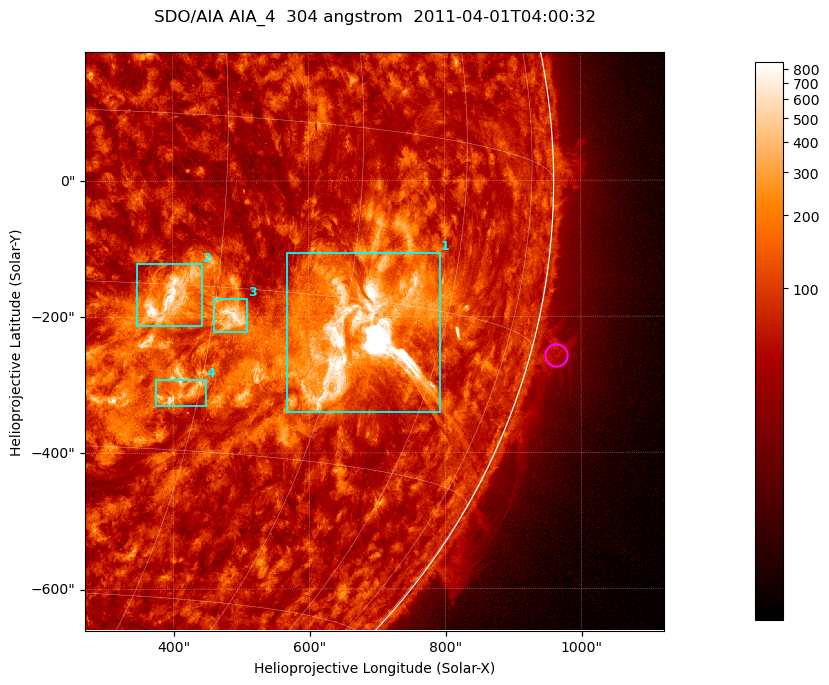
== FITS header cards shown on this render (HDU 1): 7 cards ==
TELESCOP= 'SDO/AIA '           / For AIA: SDO/AIA
INSTRUME= 'AIA_4   '           / For AIA: AIA_ATA1, AIA_ATA2, AIA_ATA3 or AIA_AT
WAVELNTH=                  304 / [angstrom] Wavelength
WAVEUNIT= 'angstrom'           / Wavelength unit: angstrom
DATE-OBS= '2011-04-01T04:00:32.123' / [ISO] Date when observation started; ISO 8
CTYPE1  = 'HPLN-TAN'           / CTYPE1; Typically HPLN
CTYPE2  = 'HPLT-TAN'           / CTYPE2; Typically HPLT

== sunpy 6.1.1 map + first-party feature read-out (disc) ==
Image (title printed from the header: SDO/AIA AIA_4  304 angstrom  2011-04-01T04:00:32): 1418 x 1418 px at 0.6 arcsec/px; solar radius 960 arcsec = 1600 px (partial field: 18% of the solar disc is inside the frame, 73% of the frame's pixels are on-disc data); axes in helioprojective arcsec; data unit not stated in the header (colour bar unlabelled)
Orientation: roll -0.132 deg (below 1 deg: not rotated)
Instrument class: DISC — disc imager (sunpy class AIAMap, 304 A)
Bright regions (active regions / flare kernels): reference = the on-disc median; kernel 11 px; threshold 5 sigma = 177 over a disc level ~73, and >= 1.15x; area >= 2010 px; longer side >= 17 px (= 10 arcsec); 4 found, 4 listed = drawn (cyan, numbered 1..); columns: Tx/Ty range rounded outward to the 2 arcsec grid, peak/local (2 s.f.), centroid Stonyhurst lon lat
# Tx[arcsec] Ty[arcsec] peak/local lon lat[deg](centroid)
1 566..792 -340..-106 222 +48 -18
2 346..444 -214..-122 14 +25 -16
3 460..510 -224..-172 10 +32 -18
4 374..450 -332..-292 8.3 +28 -25
Off-limb structures (1.02-1.3 R_sun): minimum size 400 px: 5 found; the strongest spans PA ~250..260 deg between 1.02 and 1.08 R_sun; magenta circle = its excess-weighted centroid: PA ~255 deg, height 1.04 R_sun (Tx ~964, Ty ~-256 arcsec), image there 2.3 x the reference